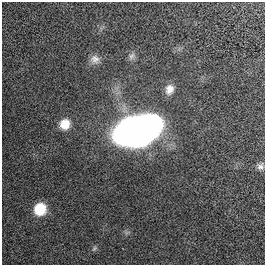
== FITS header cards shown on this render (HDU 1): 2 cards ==
NAXIS1  =                  263
NAXIS2  =                  263

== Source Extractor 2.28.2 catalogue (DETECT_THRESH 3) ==
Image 263 x 263 px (HDU 1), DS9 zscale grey, 1 PNG px = 1 image px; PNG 267 x 267 px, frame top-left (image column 1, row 263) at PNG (2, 2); no overlay
Background 0.0437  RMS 0.031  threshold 0.0944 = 3 sigma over >= 5 px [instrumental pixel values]
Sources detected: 8; all 8 listed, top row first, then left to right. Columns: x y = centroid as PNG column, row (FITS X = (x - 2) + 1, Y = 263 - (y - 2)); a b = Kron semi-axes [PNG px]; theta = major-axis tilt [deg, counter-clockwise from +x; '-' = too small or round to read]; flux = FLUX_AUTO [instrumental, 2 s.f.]
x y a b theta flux
132 56 10 7 50 8
95 59 12 11 - 15
169 89 13 10 76 18
65 124 12 11 - 31
138 131 38 23 18 1400
260 166 9 8 - 8.7
40 209 11 10 - 65
94 249 9 4 63 3.7